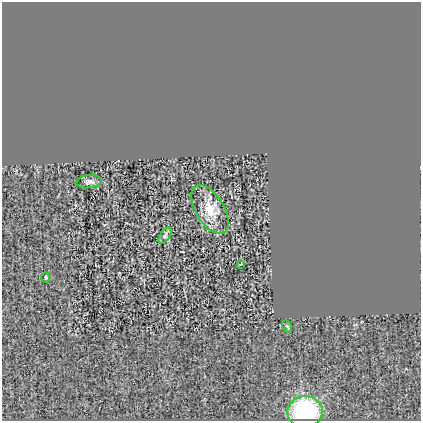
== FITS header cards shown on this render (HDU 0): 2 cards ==
NAXIS1  =                  419
NAXIS2  =                  419

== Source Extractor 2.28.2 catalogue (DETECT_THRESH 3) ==
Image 419 x 419 px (HDU 0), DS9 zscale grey, 1 PNG px = 1 image px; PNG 423 x 423 px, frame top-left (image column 1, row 419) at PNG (2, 2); each listed source drawn as its Kron ellipse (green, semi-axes under 4 px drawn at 4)
Background 0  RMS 0.027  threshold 0.0803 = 3 sigma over >= 5 px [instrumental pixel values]
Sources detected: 7; all 7 listed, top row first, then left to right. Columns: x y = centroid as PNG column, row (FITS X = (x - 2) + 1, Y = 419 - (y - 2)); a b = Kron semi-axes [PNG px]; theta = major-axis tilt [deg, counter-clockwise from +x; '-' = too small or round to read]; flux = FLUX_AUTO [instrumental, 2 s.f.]
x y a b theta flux
89 182 13 6 8 7.5
210 209 27 14 -58 38
165 236 9 5 57 4.4
241 264 3 2 - 1.5
46 277 5 4 - 2.1
287 326 6 3 -62 2.4
305 412 18 15 3 170